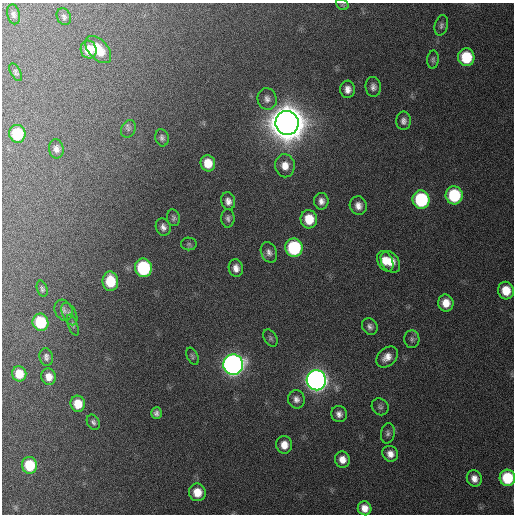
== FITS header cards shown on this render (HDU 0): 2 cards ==
NAXIS1  =                  512 / Axis length
NAXIS2  =                  512 / Axis length

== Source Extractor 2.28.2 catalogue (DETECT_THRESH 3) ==
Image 512 x 512 px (HDU 0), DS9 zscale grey, 1 PNG px = 1 image px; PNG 516 x 516 px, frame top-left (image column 1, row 512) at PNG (2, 3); each listed source drawn as its Kron ellipse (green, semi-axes under 4 px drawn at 4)
Background 173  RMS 13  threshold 39.4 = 3 sigma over >= 5 px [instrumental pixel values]
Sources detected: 69; all 69 listed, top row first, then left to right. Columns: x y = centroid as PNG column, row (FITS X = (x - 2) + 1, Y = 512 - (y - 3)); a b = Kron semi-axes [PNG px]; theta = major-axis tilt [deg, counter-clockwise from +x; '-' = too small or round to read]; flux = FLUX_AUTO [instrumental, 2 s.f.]
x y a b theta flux
342 5 6 5 - 1.5e+03
13 14 10 6 -77 2.7e+03
64 17 9 7 -62 2.6e+03
441 25 10 6 74 2.8e+03
89 49 9 8 - 1.5e+04
98 49 16 9 -47 2.0e+04
466 57 9 8 - 4.1e+04
433 60 9 6 86 2.2e+03
16 72 10 5 -62 1.8e+03
373 87 10 7 -83 4.2e+03
348 89 8 7 - 5.8e+03
267 99 11 9 -73 5.1e+03
403 121 9 7 -89 4.1e+03
287 123 12 11 - 4.0e+06
128 129 9 7 63 2.4e+03
17 134 9 8 - 4.3e+04
162 138 9 6 -75 3.0e+03
56 149 9 7 -80 4.3e+03
208 163 8 7 - 1.6e+04
285 166 11 10 - 1.0e+04
454 195 9 8 - 5.9e+04
421 200 9 8 - 8.3e+04
228 201 9 7 -75 4.9e+03
321 201 8 7 - 5.1e+03
358 206 9 8 - 6.6e+03
173 218 8 6 -79 2.5e+03
228 218 9 6 -90 2.9e+03
309 219 9 8 - 2.1e+04
163 227 9 7 -71 4.3e+03
189 244 8 6 -2 2.2e+03
294 248 9 8 - 8.6e+04
269 252 10 8 -67 4.3e+03
385 261 11 7 -63 9.5e+03
390 262 12 8 -54 1.3e+04
143 268 9 8 - 9.0e+04
236 268 9 7 -80 6.2e+03
110 281 10 8 -83 2.8e+04
42 289 8 5 -73 2.1e+03
506 291 9 8 - 1.8e+04
446 303 8 7 - 1.2e+04
63 310 11 8 -62 3.7e+03
69 314 12 7 -64 3.4e+03
40 322 9 8 - 4.7e+04
73 325 11 4 -70 1.9e+03
370 327 9 7 -52 3.7e+03
270 338 9 6 -59 2.1e+03
412 339 9 7 -86 2.8e+03
192 356 9 5 -63 2.0e+03
46 357 9 6 -81 3.3e+03
387 357 12 8 43 8.3e+03
233 365 10 10 - 7.0e+05
19 374 8 7 - 1.5e+04
49 377 8 7 - 8.9e+03
316 380 10 9 - 8.1e+05
296 399 9 8 - 4.6e+03
78 404 8 7 - 1.8e+04
380 407 9 8 - 2.6e+03
156 413 6 5 - 3.3e+03
339 414 8 8 - 4.5e+03
93 422 8 6 -57 2.5e+03
388 433 10 7 79 3.1e+03
284 445 9 8 - 9.7e+03
390 454 8 7 - 6.7e+03
342 459 8 7 - 8.1e+03
30 465 8 7 - 3.7e+04
507 478 8 8 - 4.5e+04
474 479 8 7 - 6.6e+03
197 492 9 8 - 1.5e+04
365 508 7 6 - 8.3e+03
At the frame edge (FLAGS 8, measured only in part): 1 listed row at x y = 507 478